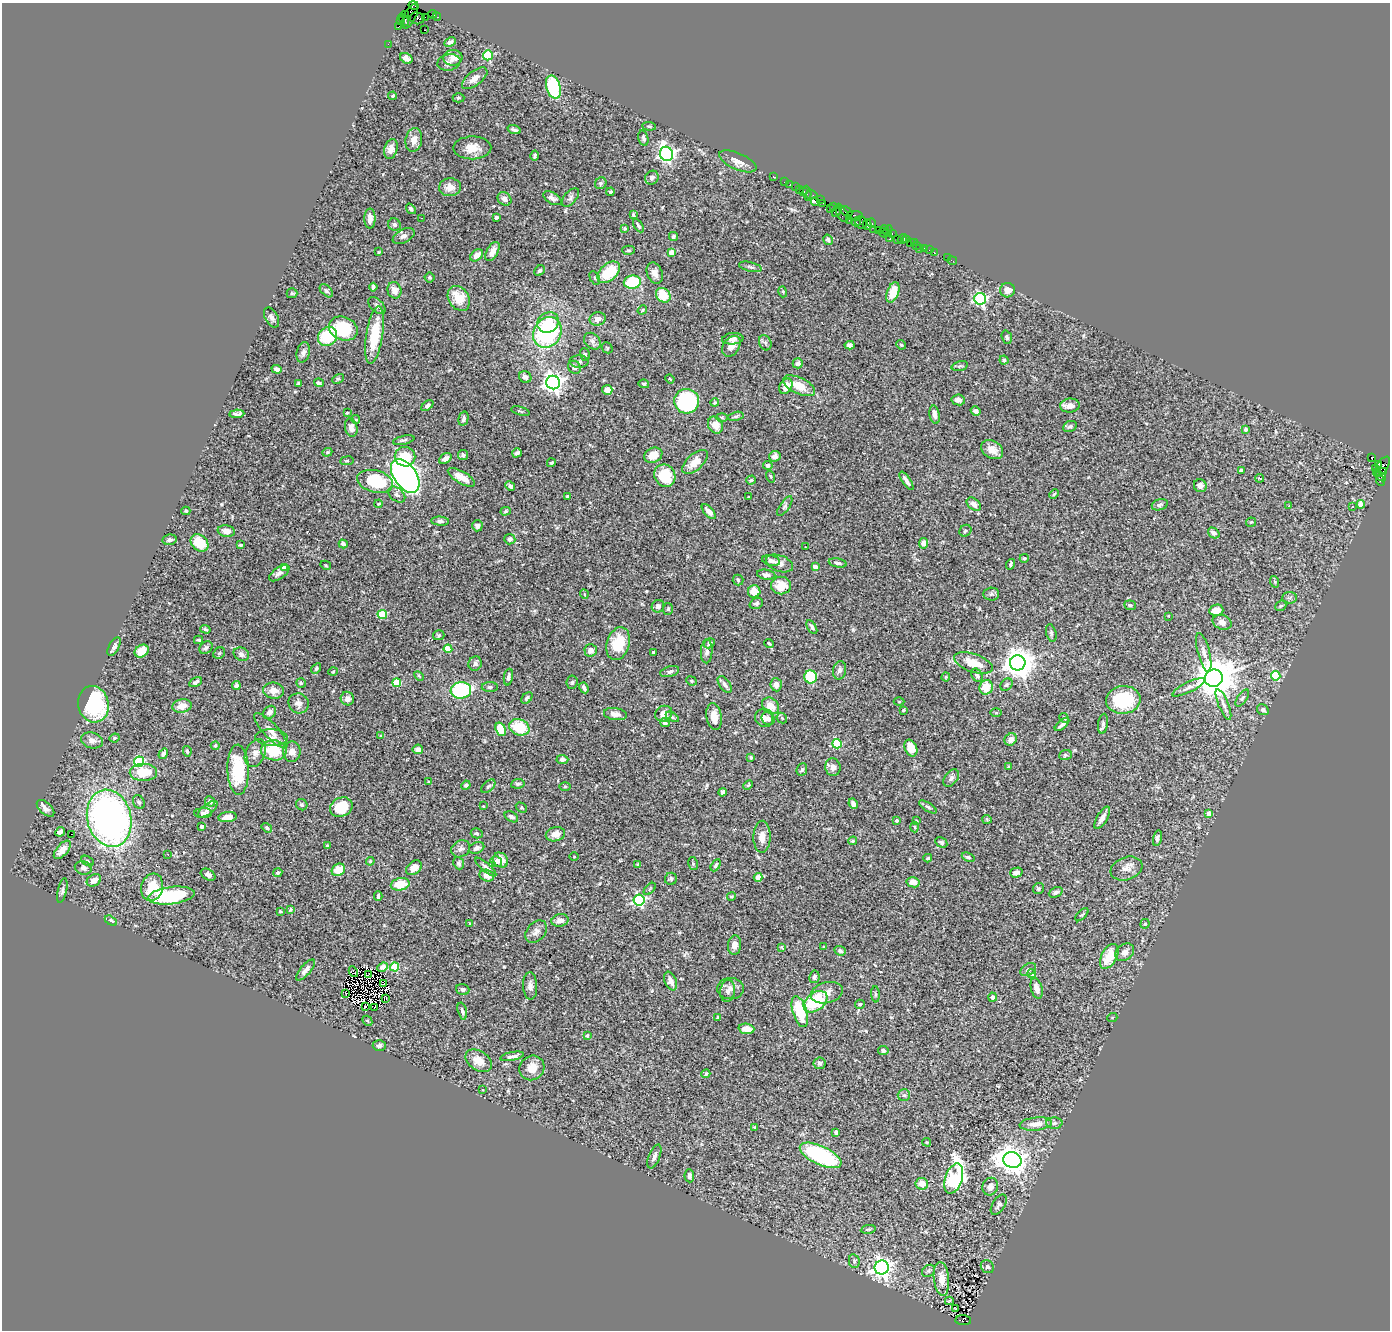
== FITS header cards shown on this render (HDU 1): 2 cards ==
NAXIS1  =                 1388
NAXIS2  =                 1328

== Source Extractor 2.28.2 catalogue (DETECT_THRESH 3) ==
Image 1388 x 1328 px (HDU 1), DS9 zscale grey, 1 PNG px = 1 image px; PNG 1392 x 1332 px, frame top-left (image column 1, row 1328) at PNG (2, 3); each listed source drawn as its Kron ellipse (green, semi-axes under 4 px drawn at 4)
Background 1.01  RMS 0.05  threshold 0.151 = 3 sigma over >= 5 px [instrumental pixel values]
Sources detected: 530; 2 with non-positive FLUX_AUTO (blend fragments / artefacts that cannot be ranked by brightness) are neither listed nor drawn; of the other 528, the 500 brightest by FLUX_AUTO listed and drawn (28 fainter detections omitted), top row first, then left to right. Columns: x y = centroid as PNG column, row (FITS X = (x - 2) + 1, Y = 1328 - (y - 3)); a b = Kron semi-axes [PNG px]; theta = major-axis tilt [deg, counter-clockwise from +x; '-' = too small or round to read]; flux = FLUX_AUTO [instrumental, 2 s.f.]
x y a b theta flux
414 6 5 3 - 18
432 14 4 3 - 60
405 15 3 3 - 39
410 16 13 6 63 360
425 17 2 2 - 32
437 17 4 3 - 42
417 18 7 6 - 340
404 20 7 2 -60 130
400 21 4 3 - 36
399 26 3 2 - 29
425 30 2 2 - 8.7
450 42 6 4 28 11
388 44 2 2 - 17
488 55 5 5 - 220
406 58 7 5 -32 18
453 58 9 8 - 24
449 62 11 8 11 16
475 78 15 7 38 30
553 87 12 7 -74 200
393 96 4 3 - 3.8
458 98 6 4 1 4.7
649 126 7 4 -7 4.6
514 130 7 3 -17 6.6
643 138 8 5 -76 7.7
414 140 12 8 79 29
472 148 19 11 1 46
391 149 10 6 74 26
666 154 7 6 - 1000
535 155 5 3 - 6.7
738 161 20 8 -23 27
773 177 3 2 - 29
652 178 7 6 - 12
784 182 2 2 - 23
601 183 6 5 - 6.7
790 185 3 2 - 25
450 187 11 9 3 28
796 187 2 2 - 30
800 190 3 3 - 42
804 191 4 3 - 58
611 192 4 4 - 5.9
807 193 7 2 -83 56
812 195 6 3 -9 81
552 198 10 5 -31 13
570 198 11 6 50 9.8
504 199 7 6 - 15
821 200 3 2 - 30
815 202 4 3 - 120
823 203 3 2 - 12
834 207 3 3 - 35
830 208 4 3 - 37
411 209 6 4 -52 7.6
837 210 7 3 65 230
846 211 7 4 -28 88
842 214 9 5 -62 300
633 215 4 3 - 5.2
854 216 8 5 2 200
496 217 3 3 - 13
421 218 2 2 - 25
370 219 10 5 -90 23
849 220 3 2 - 35
856 222 5 4 - 200
861 222 6 5 - 82
872 223 5 3 - 74
394 225 6 6 - 8.2
638 225 7 3 -58 6.2
867 225 5 3 - 130
625 228 3 3 - 5
874 229 2 2 - 16
884 229 4 2 - 30
878 230 2 2 - 45
888 231 6 4 64 70
883 232 5 2 - 58
892 234 3 2 - 32
404 236 12 6 27 14
673 236 4 4 - 5.5
889 239 3 3 - 130
897 239 3 2 - 39
902 239 5 3 - 66
828 240 5 4 - 7.3
907 240 3 2 - 28
910 242 2 2 - 25
914 243 3 2 - 15
916 246 3 2 - 14
919 248 2 2 - 15
925 248 3 3 - 44
628 250 6 4 -1 5.1
930 250 3 2 - 19
492 251 10 5 60 20
379 252 3 3 - 3.3
671 252 4 4 - 39
934 253 3 2 - 23
477 255 7 5 41 21
947 258 2 2 - 6.4
952 261 5 2 - 10
750 267 12 4 -14 9.1
540 270 6 4 42 7.2
609 272 13 8 42 110
655 273 11 7 -71 22
429 277 5 5 - 5.8
595 278 7 4 -61 5.6
632 282 8 6 8 150
373 287 4 4 - 9.1
394 290 8 7 - 23
1007 290 7 7 - 24
326 291 8 5 -45 7
783 292 5 3 - 3.5
893 292 11 6 69 61
292 293 5 5 - 4.2
663 295 8 6 -45 82
459 298 13 10 -57 66
980 299 6 6 - 600
377 306 10 6 -44 9.8
642 310 5 4 - 3.8
271 317 11 6 -61 14
598 319 8 6 15 18
548 322 11 10 - 58
343 329 15 11 -22 170
547 332 16 13 58 390
374 335 29 8 81 140
327 336 10 9 - 150
1007 337 7 5 -71 5.9
733 339 10 5 5 13
592 341 9 7 -46 13
765 343 8 6 -69 7.5
849 345 5 4 - 10
901 345 5 4 - 4.1
731 346 11 8 57 25
607 348 6 5 - 4.2
303 352 10 6 76 13
585 354 6 5 - 4.9
1004 360 4 4 - 4.6
579 361 9 6 -1 9.2
798 363 5 5 - 13
960 366 8 4 16 5.1
574 367 7 6 - 10
277 369 5 4 - 15
525 377 6 5 - 18
338 379 6 4 28 4.6
670 379 5 3 - 2.9
319 383 5 4 - 6.3
553 383 7 7 - 1900
299 384 4 3 - 4.2
644 384 5 4 - 5.5
786 386 8 6 61 36
799 386 17 8 -26 58
607 390 5 5 - 17
958 400 7 5 -10 18
687 401 12 12 - 370
715 403 4 4 - 4.8
427 406 7 4 41 11
1070 406 10 7 9 25
520 411 9 3 -16 5.3
976 411 5 4 - 8.6
347 413 4 3 - 3.2
237 414 7 4 4 11
935 415 9 5 -79 20
736 416 8 4 13 5.8
722 417 6 4 -2 4.3
356 419 4 3 - 4.5
464 419 7 5 76 9.2
715 425 9 7 -60 35
1070 426 7 5 25 8
351 428 9 6 -79 18
1246 429 3 3 - 11
404 440 11 4 13 7.6
992 450 12 8 -31 28
327 452 5 4 - 4
517 453 5 4 - 7.4
463 455 5 5 - 12
653 455 9 7 22 42
775 456 6 5 - 11
405 457 10 10 - 86
1372 457 4 3 - 580
445 459 7 4 35 17
347 461 7 3 8 3.8
695 462 15 8 42 38
551 463 4 3 - 4.4
1378 464 4 3 - 55
768 465 5 4 - 8.5
1382 467 11 5 58 300
1375 469 4 3 - 33
1241 470 4 3 - 5.7
1376 472 2 2 - 31
1383 472 4 3 - 96
405 476 19 11 -55 1800
665 476 11 10 - 97
771 476 6 3 -71 3.4
1381 476 6 3 -41 120
461 477 15 6 -30 35
1260 478 4 3 - 4.6
751 480 4 4 - 4.8
375 481 18 11 -14 180
906 481 11 3 -56 13
1380 481 5 3 - 59
510 486 5 4 - 7.5
1200 486 6 6 - 13
1054 494 5 3 - 3.4
397 495 10 6 -40 12
567 496 3 3 - 3.9
748 497 3 2 - 3.8
379 504 4 3 - 3.2
974 504 8 5 -39 17
1361 504 4 4 - 53
1160 505 8 5 18 8.7
1289 505 3 2 - 5
785 506 11 4 55 6.9
1352 507 2 2 - 3.5
186 511 4 3 - 4.7
506 511 5 4 - 4.9
709 512 9 4 -48 21
440 521 9 4 -4 8.6
1251 522 5 4 - 4.1
477 526 5 5 - 9.6
226 531 9 5 -11 22
965 531 6 5 - 6.2
1214 533 6 4 -38 11
510 539 5 5 - 14
169 540 7 5 8 9.5
199 543 10 7 -43 86
924 543 5 4 - 22
343 544 4 4 - 11
241 545 4 3 - 3.7
805 547 2 2 - 3.2
1024 558 4 4 - 4.5
771 561 9 5 -12 9.9
780 563 14 8 -20 19
838 563 9 4 -11 9.8
1011 564 5 3 - 7.2
326 565 5 4 - 4
284 567 4 4 - 36
815 567 4 4 - 22
279 573 11 5 33 14
766 575 9 5 -8 11
738 580 5 5 - 5.1
1275 582 6 4 -72 4
781 585 10 9 - 53
754 592 6 6 - 47
584 594 5 3 - 2.9
991 594 8 6 4 8
1290 598 7 5 3 8.5
756 604 7 5 21 7.2
1130 605 6 5 - 5.1
658 606 6 6 - 11
1281 606 6 5 - 5.3
668 609 6 5 - 5.4
1216 610 7 5 13 37
382 614 4 4 - 120
1169 616 3 2 - 3.5
1222 622 10 7 -21 19
812 627 7 4 -58 7.8
205 629 5 4 - 4.4
1051 633 9 5 -77 6.9
439 635 6 5 - 5.4
199 640 4 3 - 5.1
709 643 6 4 30 10
769 643 5 3 - 3.7
618 644 17 11 73 95
114 647 10 5 61 12
206 648 7 5 41 7.8
448 649 4 4 - 77
591 650 6 6 - 20
142 651 7 6 - 51
707 651 12 5 87 12
1204 652 20 6 -75 20
219 653 6 5 - 4.8
653 653 4 3 - 7.5
241 654 8 6 -26 12
973 663 20 9 -18 69
1018 663 8 7 - 5400
475 664 7 6 - 10
316 669 5 4 - 5.9
839 670 9 6 79 12
333 672 5 3 - 3.1
670 672 10 5 16 11
977 675 7 5 -56 6.8
419 676 6 3 -45 3.7
1276 676 5 4 - 170
508 677 8 4 79 9.4
811 677 6 6 - 190
946 677 4 4 - 3.3
1214 678 9 8 - 11000
691 681 5 4 - 4.1
196 682 7 3 29 8
572 682 7 5 82 7.1
301 683 5 4 - 4.4
397 683 4 4 - 120
725 684 10 5 -55 10
776 685 6 5 - 19
1006 685 7 5 44 7.2
236 686 4 4 - 9
490 687 8 5 0 5.9
986 687 7 6 - 65
1188 687 18 5 26 16
584 688 5 3 - 9.6
461 690 10 8 6 330
274 691 10 8 -9 31
527 698 6 4 46 6.5
1242 698 10 4 55 7.5
347 699 7 6 - 16
1123 700 17 14 6 180
899 702 5 3 - 3
299 703 10 10 - 20
93 704 18 15 -76 320
1223 704 16 5 -68 18
182 706 10 6 11 36
771 706 9 7 -40 41
903 710 4 3 - 4.1
1263 710 6 5 - 9.1
269 712 7 5 46 15
996 713 6 4 -1 3.8
615 714 11 6 -8 21
664 714 9 7 33 26
672 717 7 4 -31 5.6
714 717 13 7 -80 36
764 718 9 9 - 23
768 718 7 6 - 14
782 718 6 4 -48 5.3
1064 718 5 4 - 4.3
665 723 5 4 - 8.7
1103 724 10 5 82 9.7
1062 725 9 4 39 10
519 727 10 8 -22 110
501 729 7 5 -70 67
271 731 23 7 -47 30
381 736 3 3 - 5.4
115 738 5 3 - 4.8
272 738 16 8 -1 22
1011 739 6 5 - 20
92 740 11 8 -14 21
837 744 5 4 - 220
215 746 4 4 - 3.5
911 748 9 6 -65 49
418 749 5 4 - 14
274 750 13 10 -8 130
187 751 5 3 - 5.7
292 752 10 8 89 28
255 753 14 9 67 25
163 754 5 4 - 9.7
1065 755 6 5 - 5.1
751 758 4 3 - 3.9
562 760 6 4 -1 11
139 762 5 5 - 270
833 767 9 7 -81 17
1008 767 4 4 - 3.6
802 769 6 5 - 6.8
238 770 25 11 -88 170
143 772 13 8 -1 87
951 778 10 6 54 13
429 782 4 3 - 5.8
518 784 7 4 9 7.2
466 785 5 4 - 6.5
748 785 5 3 - 3.6
488 786 8 5 43 7.9
565 786 6 4 0 4.3
723 792 4 3 - 7.6
210 801 5 4 - 11
139 802 7 5 -60 8.3
853 804 5 4 - 13
302 805 6 5 - 6.3
483 806 3 3 - 3.1
341 807 12 9 24 110
928 807 10 4 -32 7.9
46 808 11 6 -43 16
521 808 6 4 -33 4.6
208 809 12 5 37 10
203 813 9 5 1 9.4
1209 813 4 4 - 36
228 817 9 5 8 24
511 817 7 5 -30 10
109 818 29 22 -76 1600
1102 818 12 5 60 20
987 819 4 4 - 3.5
897 820 4 4 - 5.2
916 821 4 3 - 3.7
202 826 4 3 - 11
915 827 5 3 - 3.7
267 828 5 4 - 7.2
60 832 5 4 - 14
477 833 6 5 - 5.6
71 834 2 2 - 30
555 834 10 7 14 27
762 837 16 8 89 28
1157 838 8 4 76 9.2
853 841 4 3 - 3.6
941 842 6 4 -30 7.5
327 846 3 3 - 4
477 848 8 5 24 14
461 849 10 8 33 14
62 850 11 5 49 30
168 854 2 2 - 2.9
574 857 5 3 - 2.9
968 857 7 4 -22 6.8
928 858 4 3 - 4.4
501 860 8 7 - 36
87 861 7 4 -30 6.5
370 861 4 4 - 3.8
496 861 6 5 - 17
459 863 6 5 - 7.8
638 864 4 3 - 5.5
693 864 6 4 -79 4.8
716 865 7 4 60 6.3
486 867 13 4 -40 11
83 868 8 6 -14 13
414 868 9 6 39 36
1126 869 16 11 19 29
338 870 7 5 32 62
278 872 4 4 - 5.6
1016 872 6 5 - 15
208 875 8 5 -31 13
487 876 7 6 - 22
758 877 4 4 - 34
671 879 6 6 - 6.3
94 880 7 5 30 22
913 882 6 5 - 26
400 884 9 6 12 72
152 887 14 11 74 99
1039 888 6 5 - 6.4
650 889 7 3 46 3.9
62 890 12 4 78 8.8
1056 892 7 5 24 8.7
171 896 23 8 7 230
378 896 4 3 - 6.1
731 896 4 4 - 4.2
639 900 5 5 - 490
290 909 4 3 - 4.1
280 911 3 2 - 3.5
1082 915 8 3 44 5.2
560 920 8 6 9 18
111 921 7 4 -29 5.8
470 924 4 2 - 3.1
1145 924 4 4 - 4.2
536 932 13 9 50 17
734 945 9 6 85 18
782 947 4 3 - 3.6
824 947 4 3 - 3.1
840 951 6 4 -20 9.3
1125 952 10 7 39 18
1109 956 13 7 62 83
383 967 5 4 - 11
395 967 4 4 - 140
1028 969 8 5 33 8.6
306 970 13 5 49 21
353 972 6 2 -61 7.8
1032 974 4 4 - 12
368 975 4 2 - 3.4
814 977 6 5 - 9.8
671 981 10 5 -67 23
384 984 2 2 - 3
530 986 14 7 -87 17
1037 988 10 5 -75 20
463 989 6 5 - 7.7
730 989 13 10 -3 25
727 991 11 7 81 15
346 993 3 2 - 14
827 993 16 10 15 28
875 994 8 3 -86 5
992 997 4 4 - 9.7
386 998 4 3 - 7.2
815 1002 13 9 36 210
860 1004 5 4 - 4.8
365 1007 4 2 - 6.4
375 1007 3 2 - 6.7
462 1011 9 4 -75 8.7
800 1012 16 7 -73 140
718 1017 3 3 - 8.7
1112 1018 5 3 - 3.2
367 1021 5 3 - 3.5
746 1029 8 5 -4 35
587 1035 4 4 - 4.8
379 1045 6 5 - 10
883 1050 5 4 - 9.9
512 1056 12 4 11 12
479 1061 14 9 -33 35
820 1063 6 5 - 7.7
532 1068 13 12 - 40
706 1074 4 3 - 3.5
483 1090 3 2 - 4.8
904 1095 6 6 - 7.8
1054 1123 8 5 2 9.9
1036 1124 16 6 6 32
755 1127 4 3 - 4.7
836 1132 4 3 - 7.3
927 1142 4 3 - 3.6
821 1155 23 9 -25 400
654 1156 13 5 67 14
1012 1160 9 7 -14 3700
689 1176 7 5 -84 14
954 1179 16 8 72 660
922 1184 6 5 - 32
990 1187 9 7 69 14
999 1205 11 6 58 10
868 1229 7 3 8 4.6
854 1261 7 5 -79 6.9
882 1267 7 7 - 1500
987 1267 7 6 - 11
928 1271 7 5 36 6.6
941 1279 17 7 -84 35
949 1301 4 2 - 3.1
956 1309 3 2 - 8.7
963 1320 8 5 -2 230
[28 fainter detections neither listed nor drawn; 2 non-positive-flux detections neither listed nor drawn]